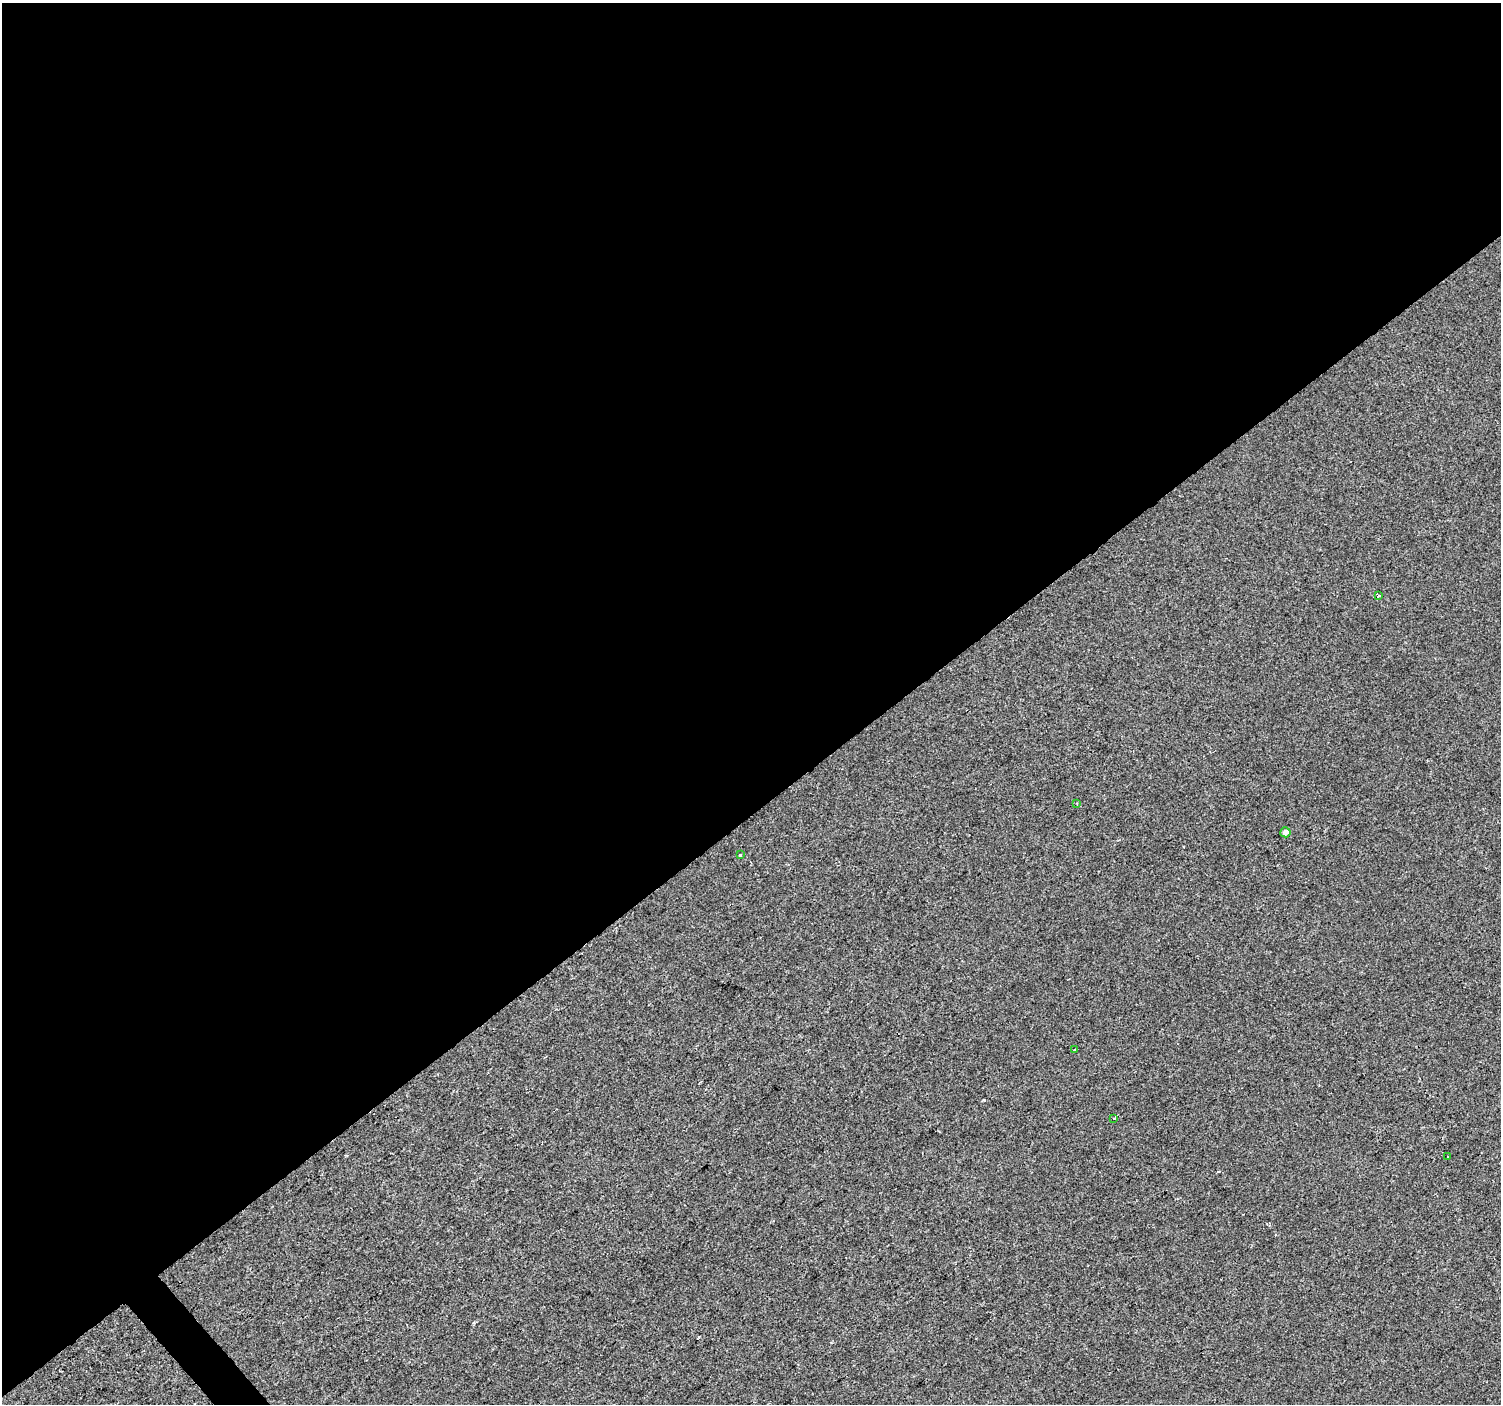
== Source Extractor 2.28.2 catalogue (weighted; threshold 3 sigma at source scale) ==
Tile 2 of 4 x 4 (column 2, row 1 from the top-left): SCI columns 1504-3002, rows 4412-5813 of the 6000 x 5953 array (HDU 1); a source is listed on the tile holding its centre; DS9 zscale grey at full resolution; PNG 1503 x 1406 px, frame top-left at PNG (2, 3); each listed source drawn as its Kron ellipse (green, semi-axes under 4 px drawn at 4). Shown black and unused: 58% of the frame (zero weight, under 2 of 3 exposures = <1% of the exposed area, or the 3 px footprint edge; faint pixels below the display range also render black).
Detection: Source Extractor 2.28.2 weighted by HDU 2 'WHT'; one run over the whole footprint, this tile lists its part. Background -4.67e-05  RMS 0.0042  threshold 0.0187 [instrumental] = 3 sigma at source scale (4.5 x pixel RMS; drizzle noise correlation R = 1.50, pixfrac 1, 0.0396/0.0396 arcsec/px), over >= 5 px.
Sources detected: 8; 1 cosmic-ray / hot-pixel residue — neither listed nor drawn; the other 7 listed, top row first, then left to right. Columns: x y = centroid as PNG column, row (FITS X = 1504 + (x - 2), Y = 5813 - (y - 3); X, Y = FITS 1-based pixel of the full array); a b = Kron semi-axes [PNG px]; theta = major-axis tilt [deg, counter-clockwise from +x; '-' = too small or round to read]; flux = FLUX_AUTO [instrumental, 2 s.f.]
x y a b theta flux
1378 595 3 3 - 0.84
1077 803 3 3 - 0.41
1285 832 5 5 - 1.8
740 855 3 3 - 1.7
1075 1050 3 2 - 0.73
1114 1118 3 3 - 0.72
1448 1156 2 2 - 0.45